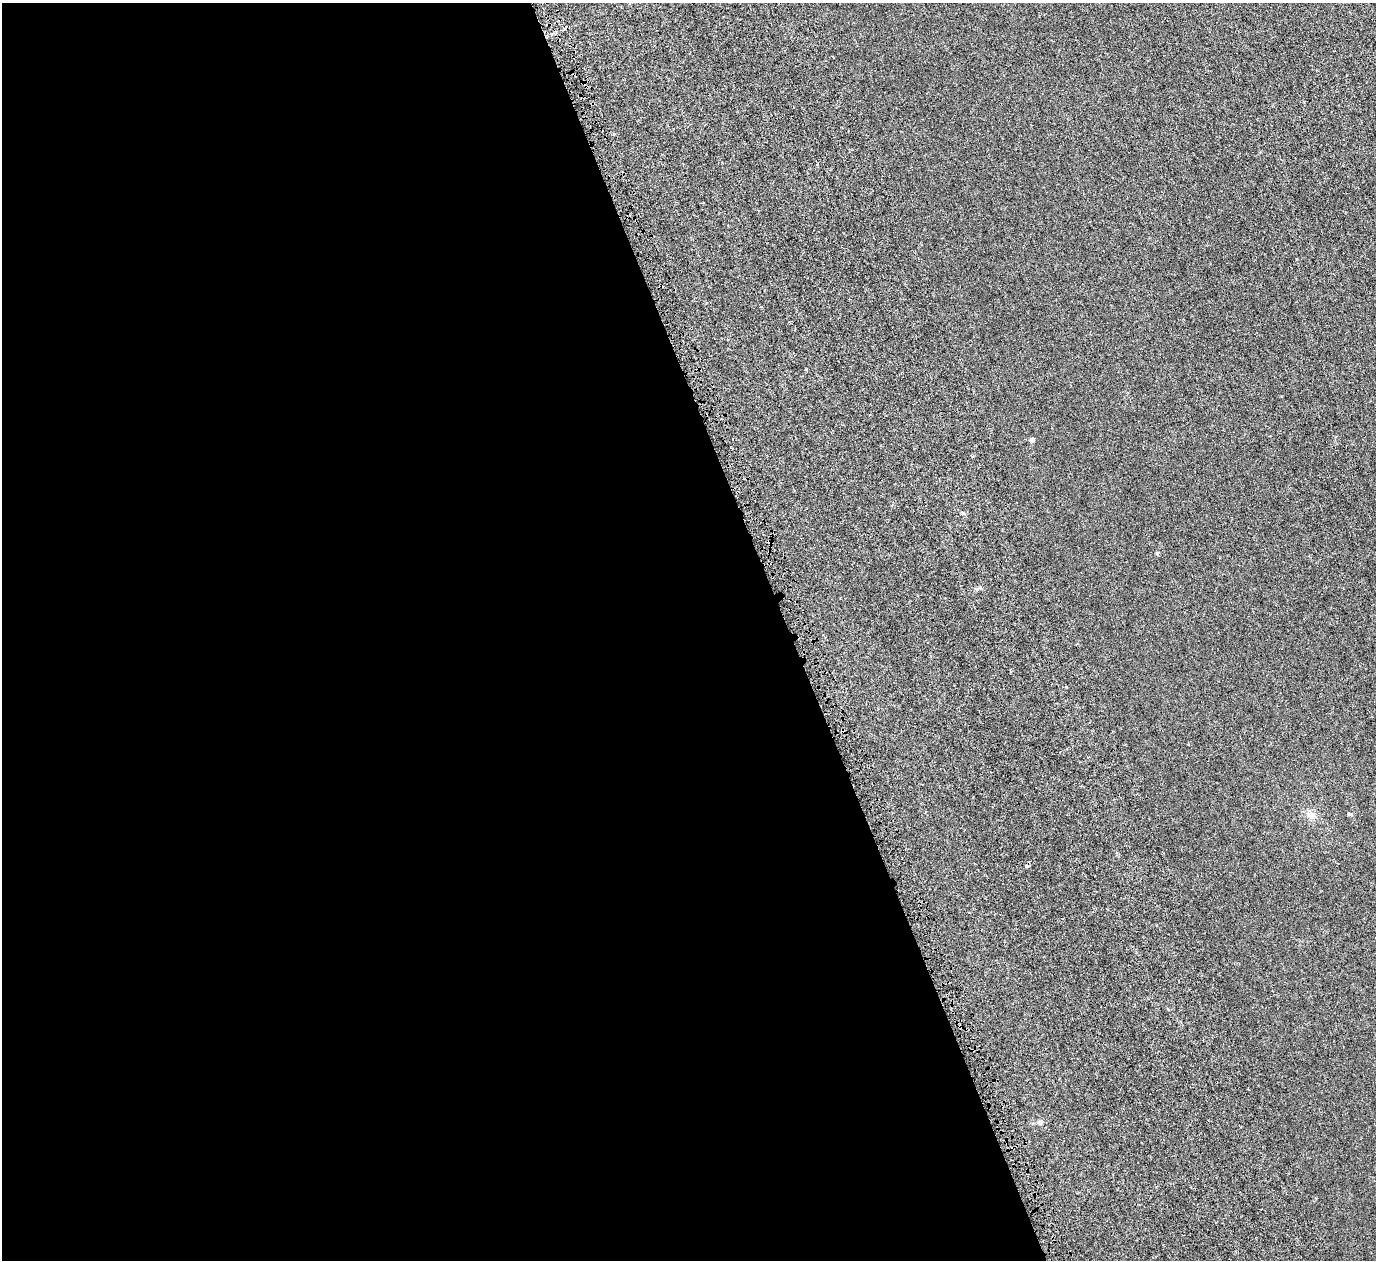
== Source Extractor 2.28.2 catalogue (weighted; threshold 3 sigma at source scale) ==
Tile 9 of 4 x 4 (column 1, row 3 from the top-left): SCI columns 320-1693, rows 1740-2997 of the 6128 x 6110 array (HDU 1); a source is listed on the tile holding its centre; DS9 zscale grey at full resolution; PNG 1378 x 1262 px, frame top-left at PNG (2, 3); no overlay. Shown black and unused: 57% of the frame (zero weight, under 4 of 8 exposures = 20% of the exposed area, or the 3 px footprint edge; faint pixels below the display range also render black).
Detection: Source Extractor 2.28.2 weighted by HDU 2 'WHT'; one run over the whole footprint, this tile lists its part. Background 0.00281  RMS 0.0015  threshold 0.00606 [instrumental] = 3 sigma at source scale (4.09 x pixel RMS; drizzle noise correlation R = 1.36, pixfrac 0.8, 0.05/0.05 arcsec/px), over >= 5 px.
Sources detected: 5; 1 cosmic-ray / hot-pixel residue — not listed; the other 4 listed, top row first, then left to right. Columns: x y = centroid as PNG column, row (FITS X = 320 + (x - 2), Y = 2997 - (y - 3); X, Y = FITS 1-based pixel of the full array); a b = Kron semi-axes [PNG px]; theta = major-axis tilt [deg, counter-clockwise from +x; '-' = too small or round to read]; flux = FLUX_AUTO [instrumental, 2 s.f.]
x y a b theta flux
1032 440 4 4 - 0.53
1311 815 10 9 - 0.74
1027 866 5 4 - 0.22
1040 1122 6 5 - 0.27